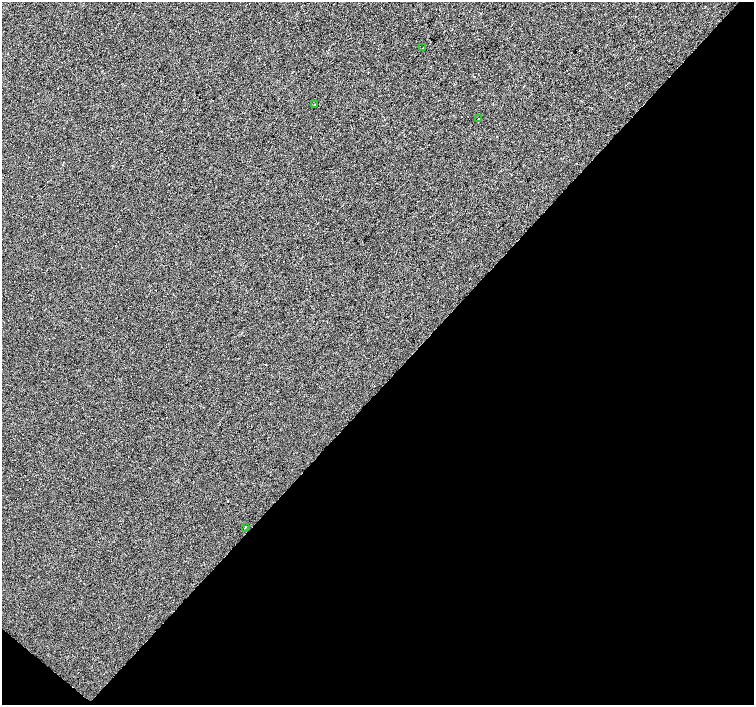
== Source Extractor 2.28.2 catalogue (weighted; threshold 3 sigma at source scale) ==
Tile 15 of 4 x 4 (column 3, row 4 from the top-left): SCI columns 3005-4507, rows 169-1574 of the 6014 x 6028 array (HDU 1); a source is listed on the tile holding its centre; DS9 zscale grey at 2 x 2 block average (1 PNG px = mean of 2 x 2 image px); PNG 756 x 707 px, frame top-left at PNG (2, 2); each listed source drawn as its Kron ellipse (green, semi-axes under 4 px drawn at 4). Shown black and unused: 46% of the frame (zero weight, under 2 of 3 exposures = <1% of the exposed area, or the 3 px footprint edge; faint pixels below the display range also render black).
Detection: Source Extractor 2.28.2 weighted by HDU 2 'WHT'; one run over the whole footprint, this tile lists its part. Background -4.46e-04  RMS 0.0042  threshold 0.0187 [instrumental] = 3 sigma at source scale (4.5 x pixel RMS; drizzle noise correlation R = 1.50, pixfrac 1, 0.0396/0.0396 arcsec/px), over >= 5 px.
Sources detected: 4; all 4 listed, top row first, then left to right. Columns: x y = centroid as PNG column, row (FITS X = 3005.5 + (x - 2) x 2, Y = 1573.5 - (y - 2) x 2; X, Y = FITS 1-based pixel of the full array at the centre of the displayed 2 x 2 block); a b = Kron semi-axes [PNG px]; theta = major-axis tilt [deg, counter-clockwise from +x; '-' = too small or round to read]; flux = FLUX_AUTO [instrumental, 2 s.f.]
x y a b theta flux
423 48 2 2 - 0.86
314 104 2 2 - 2.9
478 119 2 2 - 2.2
245 527 2 2 - 1.1